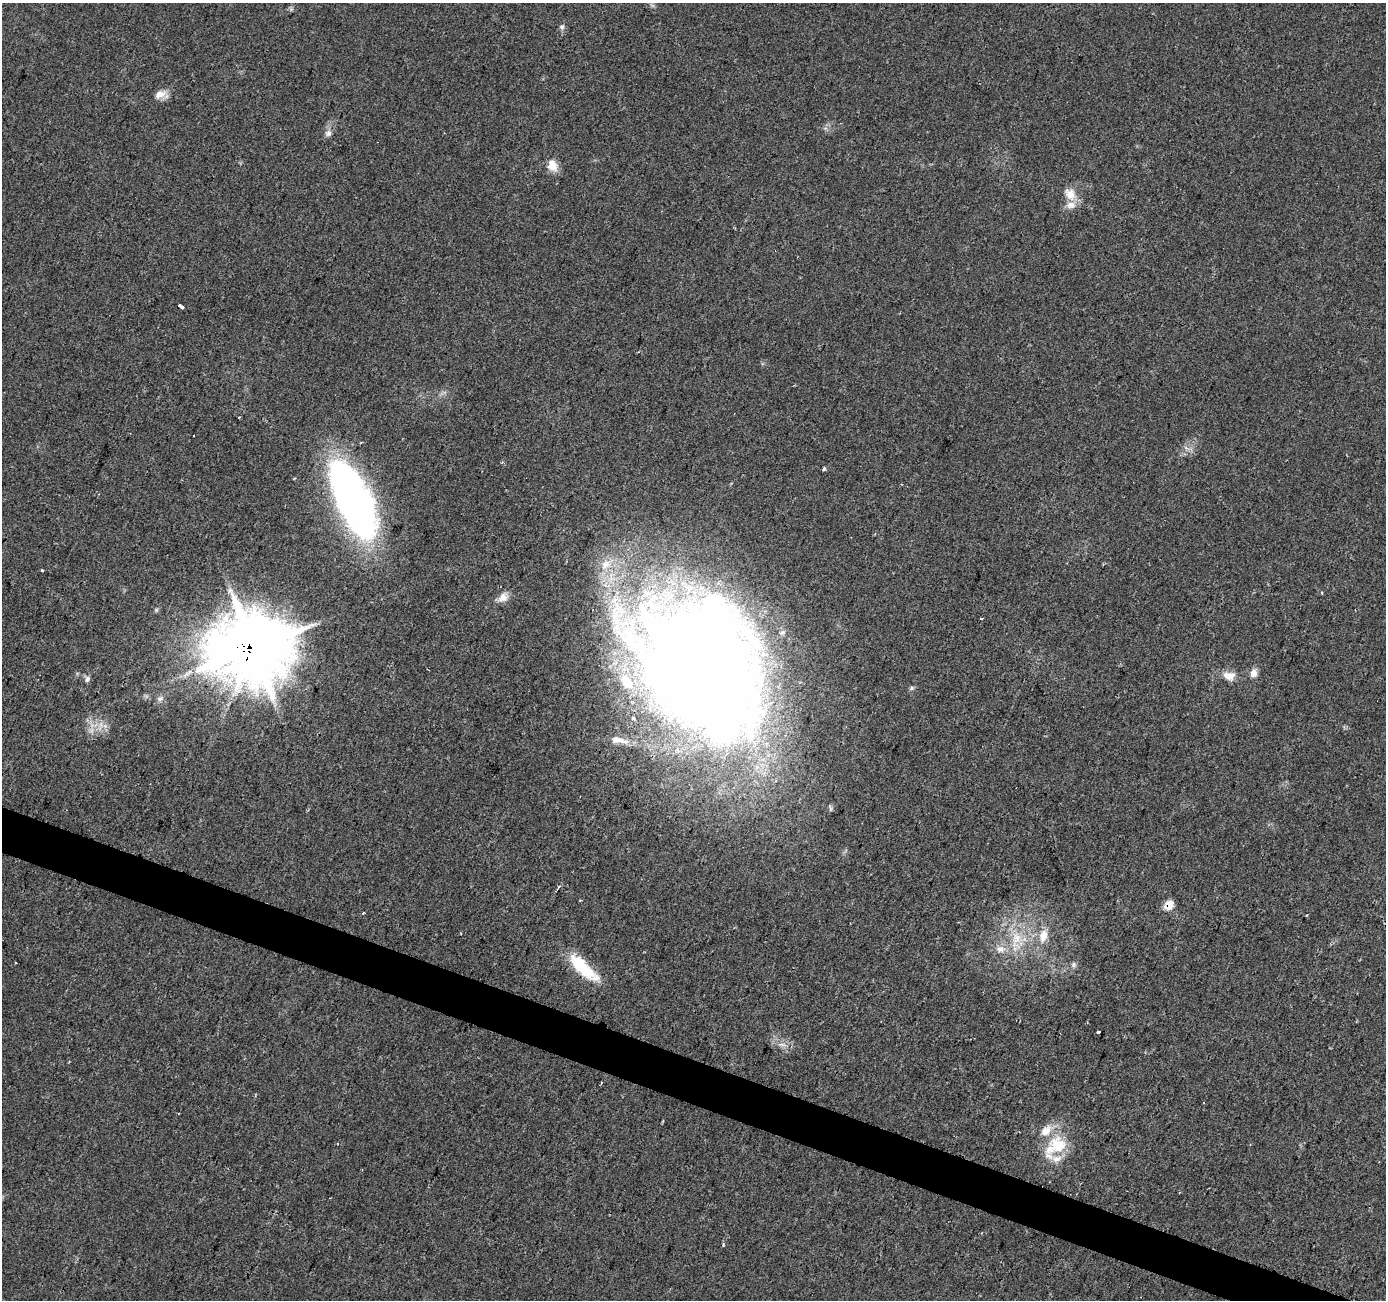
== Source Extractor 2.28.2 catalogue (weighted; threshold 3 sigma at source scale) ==
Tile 6 of 4 x 4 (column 2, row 2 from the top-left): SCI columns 1393-2776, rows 2879-4176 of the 5566 x 5698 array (HDU 1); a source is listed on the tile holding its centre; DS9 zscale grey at full resolution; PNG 1388 x 1302 px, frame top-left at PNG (2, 3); no overlay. Shown black and unused: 3% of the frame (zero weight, under 2 of 3 exposures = <1% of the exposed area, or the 3 px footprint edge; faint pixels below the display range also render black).
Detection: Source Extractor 2.28.2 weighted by HDU 2 'WHT'; one run over the whole footprint, this tile lists its part. Background 0.0208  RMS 0.0034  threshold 0.0154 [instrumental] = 3 sigma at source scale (4.5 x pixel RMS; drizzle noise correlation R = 1.50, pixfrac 1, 0.0396/0.0396 arcsec/px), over >= 5 px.
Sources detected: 51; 1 too faint to see at this stretch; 4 inside a brighter object's white glare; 1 cosmic-ray / hot-pixel residue — not listed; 7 inside a brighter listed object's ellipse — not listed separately; the other 38 listed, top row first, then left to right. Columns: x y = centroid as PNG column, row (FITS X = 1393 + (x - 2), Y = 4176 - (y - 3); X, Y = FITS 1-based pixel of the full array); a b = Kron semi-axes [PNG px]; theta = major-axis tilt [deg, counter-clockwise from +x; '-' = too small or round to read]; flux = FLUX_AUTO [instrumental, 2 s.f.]
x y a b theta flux
562 27 8 6 73 0.95
160 94 16 9 19 3.3
329 133 9 7 68 1.5
552 165 16 12 -68 3.8
1070 194 18 14 -54 4.9
179 305 3 3 - 1.8
182 307 3 3 - 1.1
193 436 2 2 - 0.36
502 462 4 3 - 0.55
824 469 4 3 - 0.82
356 506 77 36 -64 130
606 564 23 13 37 8.4
42 570 3 3 - 0.75
1322 593 3 3 - 0.6
503 597 15 11 42 3
156 610 6 5 - 0.53
253 648 27 23 8 2200
703 669 135 95 -35 590
1253 673 11 8 88 2.3
1229 676 16 11 -4 3.8
87 679 8 7 - 1.1
912 688 6 5 - 0.63
160 699 10 7 16 1.3
92 730 7 4 71 1.1
618 740 27 9 -10 3.8
559 887 5 3 - 0.46
1169 905 6 5 - 7.9
363 913 3 2 - 0.43
1043 936 19 11 76 5
1016 938 19 14 70 8
1000 949 13 9 -7 2.9
1074 964 8 6 89 0.89
582 967 40 14 -45 15
1098 1032 3 3 - 1.9
782 1044 10 5 0 1.4
601 1082 3 2 - 0.4
1058 1145 28 25 -36 13
723 1245 5 3 - 0.34
Overlapping masked pixels (flux is a lower limit): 3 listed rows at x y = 253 648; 703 669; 1169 905